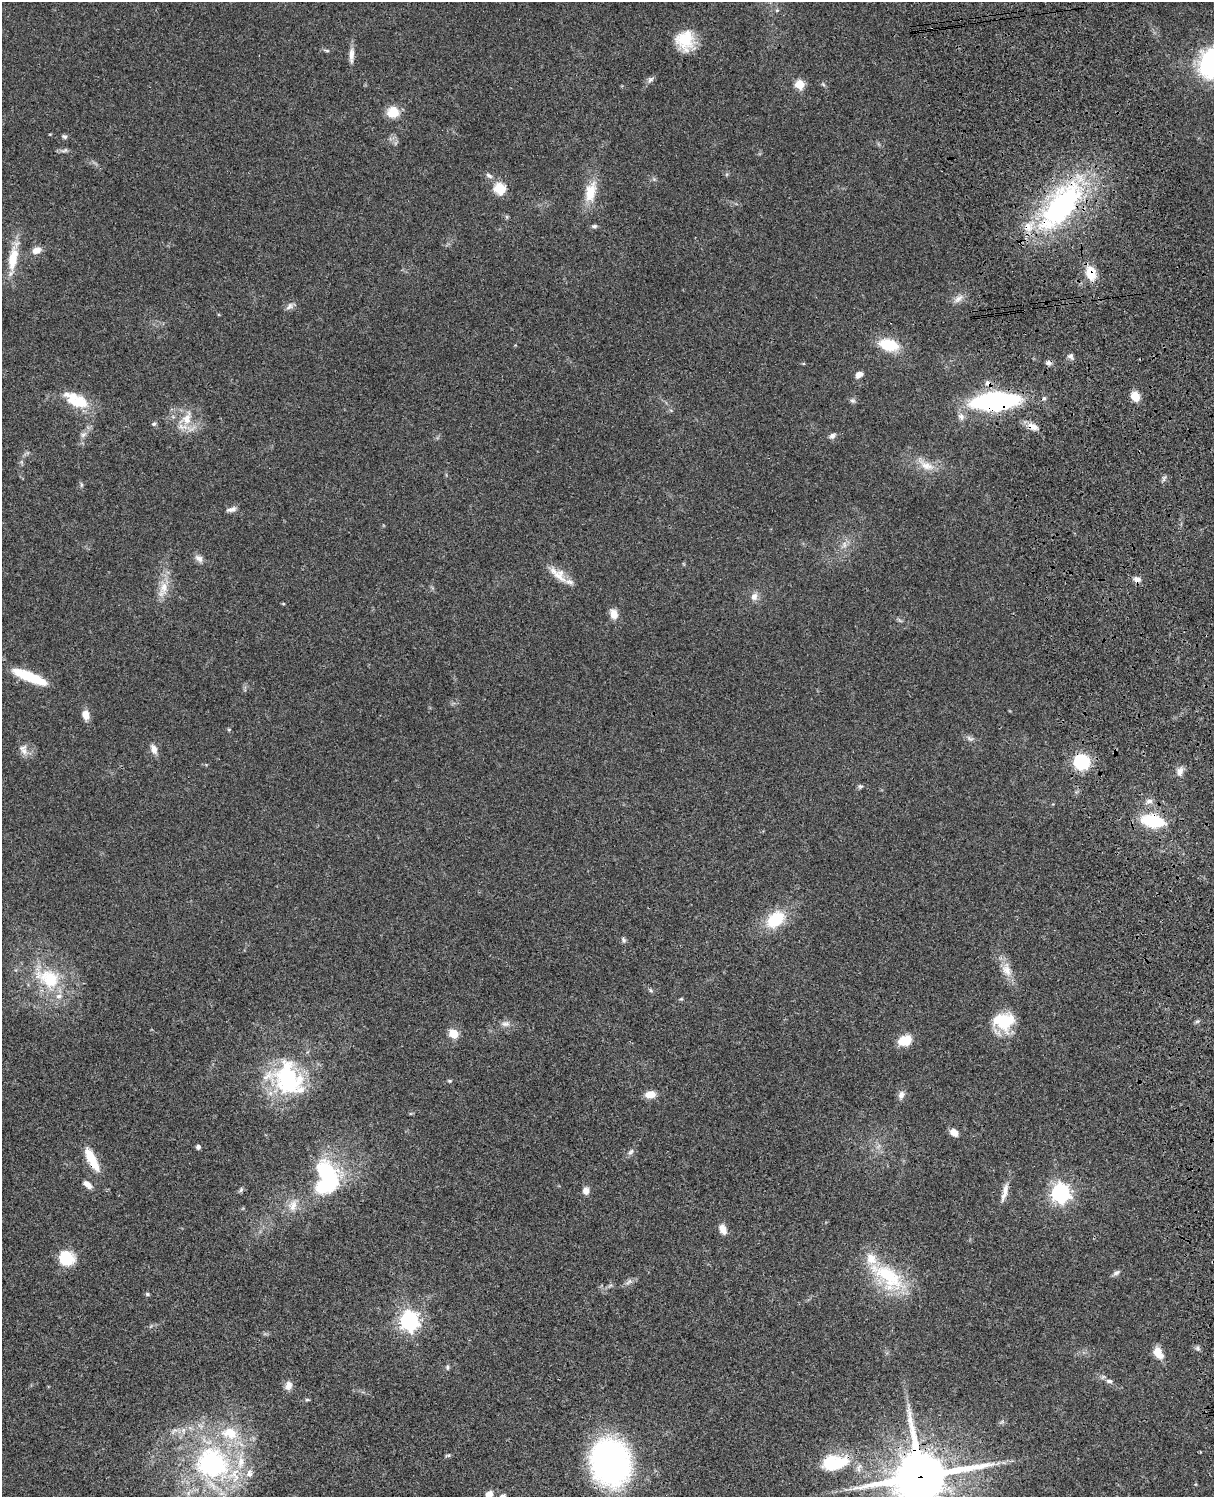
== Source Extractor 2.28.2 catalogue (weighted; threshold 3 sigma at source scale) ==
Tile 6 of 4 x 3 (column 2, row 2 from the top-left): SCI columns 1333-2544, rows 1773-3267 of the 5088 x 4927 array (HDU 1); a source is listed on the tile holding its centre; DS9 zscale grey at full resolution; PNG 1216 x 1499 px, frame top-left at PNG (2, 2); no overlay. Shown black and unused: <1% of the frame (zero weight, under 3 of 4 exposures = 6% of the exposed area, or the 3 px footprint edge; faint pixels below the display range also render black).
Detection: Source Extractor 2.28.2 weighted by HDU 2 'WHT'; one run over the whole footprint, this tile lists its part. Background 0.0782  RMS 0.0058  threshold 0.026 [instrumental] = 3 sigma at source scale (4.5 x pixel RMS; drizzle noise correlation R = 1.50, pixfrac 1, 0.05/0.05 arcsec/px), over >= 5 px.
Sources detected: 111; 1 inside a brighter object's white glare — not listed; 8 inside a brighter listed object's ellipse — not listed separately; the other 102 listed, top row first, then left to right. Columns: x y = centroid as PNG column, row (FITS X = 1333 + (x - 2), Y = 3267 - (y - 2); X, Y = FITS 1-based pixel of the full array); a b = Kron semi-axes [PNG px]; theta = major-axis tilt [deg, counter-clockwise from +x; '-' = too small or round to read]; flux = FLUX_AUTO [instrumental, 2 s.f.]
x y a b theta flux
685 40 22 19 -84 18
327 50 8 4 -9 0.92
351 54 18 7 86 4
1211 63 29 24 72 73
650 79 8 7 - 1.8
800 84 5 5 - 25
393 112 14 13 - 8.8
65 137 7 5 -41 1.2
65 150 10 5 22 1.5
489 176 10 5 -37 1.7
500 188 6 6 - 38
590 192 28 14 77 13
1061 206 71 30 52 120
594 226 7 5 1 1.2
36 250 10 8 17 4.6
13 259 35 11 81 16
1091 273 15 11 -79 11
958 299 15 7 39 3.5
289 306 12 7 53 2.3
889 345 21 12 -14 19
1070 356 9 6 -21 1.8
1048 363 8 6 -10 1.9
859 375 8 6 32 3.5
988 383 9 7 -18 2.6
1135 396 12 9 -57 5.9
1044 398 5 5 - 0.95
852 401 8 6 -2 1.3
995 401 29 11 4 160
77 403 29 17 -6 16
961 417 10 8 -66 2.7
187 418 21 11 72 9.6
154 424 6 4 20 0.88
1033 427 15 9 -23 4.7
83 435 9 5 30 1.8
832 436 7 6 - 2.1
926 465 25 10 -25 8.6
81 485 6 4 72 0.84
231 509 12 6 12 2.4
844 545 10 5 -90 2.3
199 558 12 8 -41 3
559 576 22 10 -39 8
1137 579 9 7 -16 3.1
164 588 19 12 75 8.5
754 597 10 9 - 3.4
283 604 5 3 - 0.53
614 614 11 8 -75 5.6
30 677 36 9 -21 26
85 715 10 7 -76 5.7
229 729 6 4 1 0.62
970 739 12 5 -36 1.9
154 749 13 8 -66 3.6
24 751 12 8 -60 3.8
1081 762 8 7 - 78
1180 771 12 8 66 3.1
860 786 7 5 6 1.1
1149 801 9 6 11 2.2
1153 821 19 10 -10 32
775 919 23 15 40 22
623 940 8 5 -55 1.2
1007 970 22 12 -73 7.9
49 978 38 26 -26 34
651 990 7 4 -45 0.93
681 999 5 4 - 0.64
1003 1020 25 25 - 22
505 1024 13 8 -2 3.1
454 1034 5 5 - 25
905 1041 14 10 20 12
288 1077 48 40 -55 63
449 1081 6 4 -20 0.69
650 1094 11 8 6 6.1
901 1095 11 8 75 2.8
954 1132 10 7 -37 4
198 1147 4 4 - 2.1
631 1152 10 6 45 1.7
92 1159 34 10 -62 13
327 1177 37 24 89 63
87 1184 11 6 -42 3.6
241 1190 7 5 69 1
586 1191 8 7 - 3.4
1005 1192 27 6 75 5.1
1061 1193 7 7 - 260
293 1205 17 11 70 6.5
723 1229 12 7 -65 4.8
66 1257 14 13 - 21
1117 1273 10 6 29 1.7
888 1276 55 25 -38 39
629 1282 13 5 37 2.1
147 1294 6 4 -15 0.89
409 1321 7 7 - 260
1198 1348 7 4 -89 1.1
1158 1353 15 9 -59 7.4
447 1367 7 4 -86 0.98
1109 1381 8 5 -9 1.7
288 1385 12 9 77 3.5
307 1399 6 4 0 0.78
230 1433 22 15 -12 18
610 1462 34 28 -74 200
835 1463 34 18 6 27
212 1464 31 28 -16 99
249 1474 11 8 -84 3.6
921 1477 19 17 17 3000
489 1494 8 7 - 4.2
Overlapping masked pixels (flux is a lower limit): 13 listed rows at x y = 1061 206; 1091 273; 1048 363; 988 383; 995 401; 1033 427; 1137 579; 1081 762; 1153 821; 92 1159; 610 1462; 835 1463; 921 1477
Isophote crosses this tile's border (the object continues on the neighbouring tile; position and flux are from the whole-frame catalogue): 4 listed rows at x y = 1211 63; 212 1464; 921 1477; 489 1494